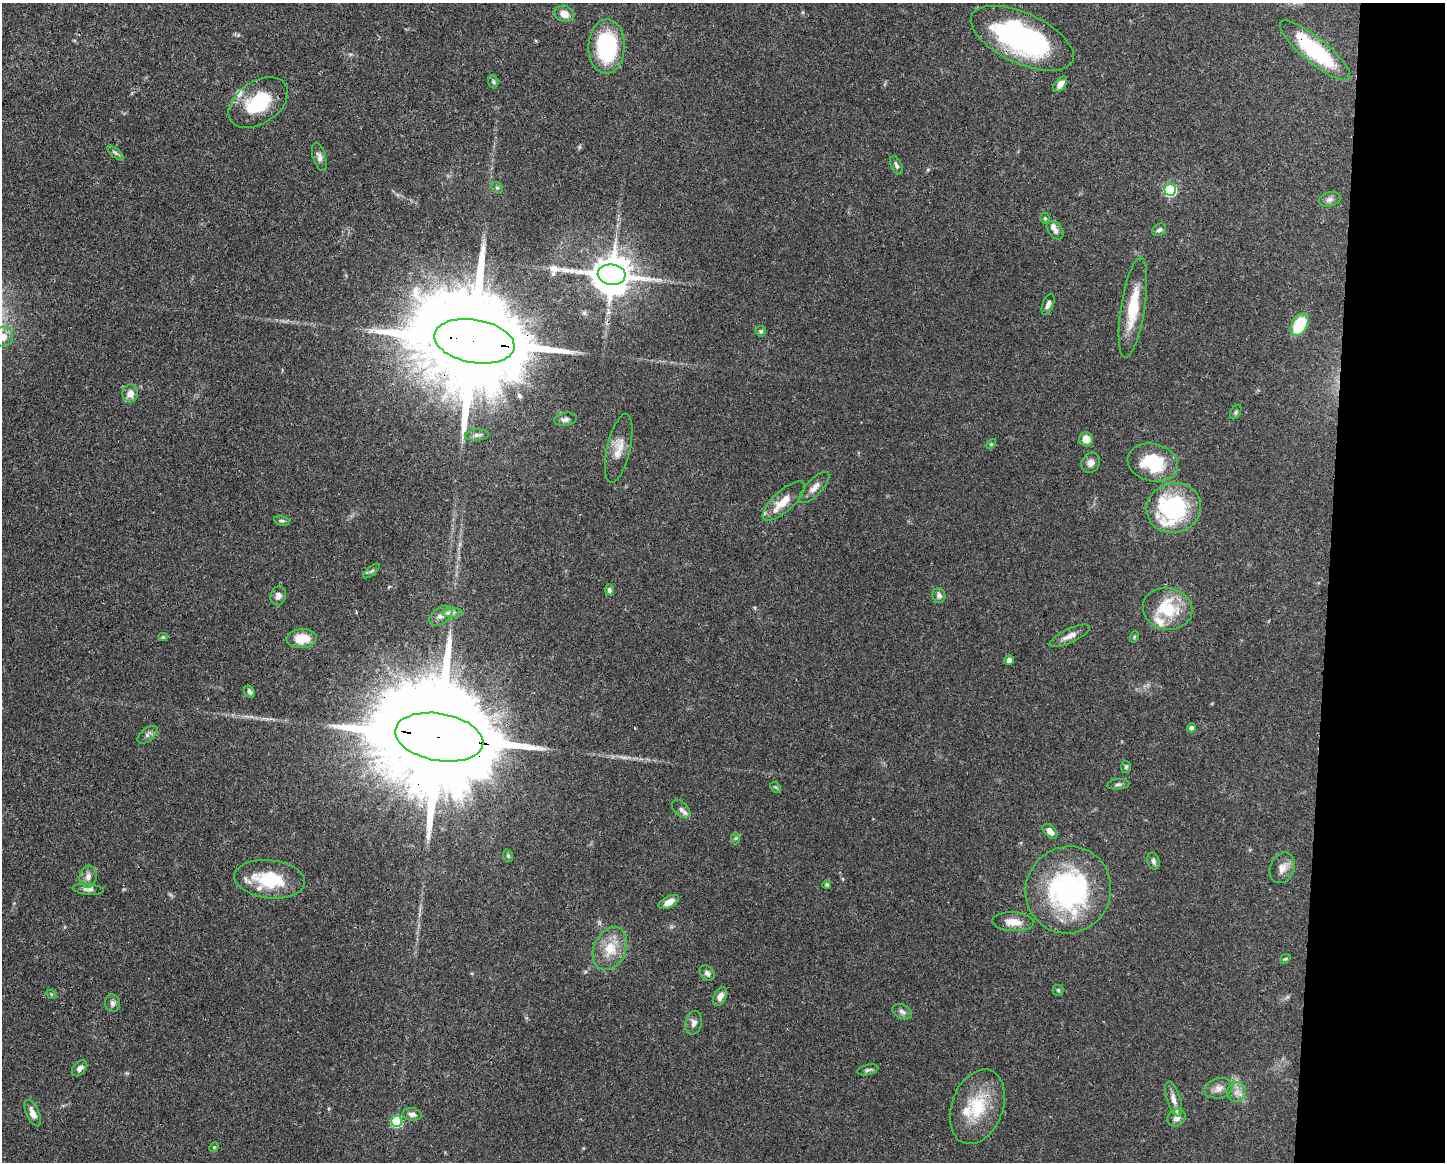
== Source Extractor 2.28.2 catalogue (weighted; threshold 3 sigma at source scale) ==
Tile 9 of 3 x 4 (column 3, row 3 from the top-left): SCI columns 3001-4443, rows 1166-2325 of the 4668 x 4652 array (HDU 1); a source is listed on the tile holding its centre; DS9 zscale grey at full resolution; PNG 1447 x 1164 px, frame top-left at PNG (2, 3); each listed source drawn as its Kron ellipse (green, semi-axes under 4 px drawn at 4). Shown black and unused: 8% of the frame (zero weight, under 3 of 4 exposures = <1% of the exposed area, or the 3 px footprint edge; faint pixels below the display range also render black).
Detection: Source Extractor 2.28.2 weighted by HDU 2 'WHT'; one run over the whole footprint, this tile lists its part. Background 0.0443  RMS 0.0029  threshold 0.0129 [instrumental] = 3 sigma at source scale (4.5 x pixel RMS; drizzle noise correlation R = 1.50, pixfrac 1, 0.05/0.05 arcsec/px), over >= 5 px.
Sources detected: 100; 2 cosmic-ray / hot-pixel residue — neither listed nor drawn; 10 inside a brighter listed object's ellipse — not listed separately; the other 88 listed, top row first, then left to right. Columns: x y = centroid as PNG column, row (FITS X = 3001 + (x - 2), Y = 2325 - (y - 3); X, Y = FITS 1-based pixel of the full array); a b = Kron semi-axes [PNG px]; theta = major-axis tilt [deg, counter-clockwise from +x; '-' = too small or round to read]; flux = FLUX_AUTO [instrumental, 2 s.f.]
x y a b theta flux
564 14 10 8 -23 3
1022 38 55 25 -25 56
607 46 27 18 89 26
1315 50 44 12 -40 27
493 82 7 5 -69 0.53
1060 84 9 5 53 2
258 103 33 21 34 15
115 153 10 3 -40 0.59
319 157 14 6 -73 1.3
896 165 10 5 -63 0.69
497 188 6 5 - 0.48
1170 190 6 6 - 34
1330 199 11 7 14 1.1
1045 218 5 4 - 0.47
1055 230 10 7 -50 1.2
1159 230 7 5 32 0.84
612 275 14 10 -6 1000
1048 304 11 5 70 1.2
1133 308 50 12 81 11
1299 325 12 8 61 13
761 331 5 5 - 0.46
3 337 10 10 - 3.4
474 341 40 21 -10 11000
130 394 9 8 - 2.3
1236 412 8 5 60 0.5
565 419 11 6 9 1.1
477 435 12 5 3 1.1
1086 439 7 7 - 3
991 444 6 4 45 0.31
619 448 35 11 77 4.4
1091 463 10 9 - 1.5
1153 463 25 18 -12 15
814 487 20 8 47 2.2
784 501 27 10 42 5
1174 508 27 25 15 30
282 521 8 4 -12 0.56
372 571 10 3 40 0.45
609 590 5 4 - 0.66
939 595 7 6 - 1.1
278 596 10 7 75 1.3
1168 609 25 21 -12 14
452 613 10 5 3 1
441 616 13 8 34 1.8
1070 636 22 7 25 2.4
163 637 5 4 - 0.34
1134 637 6 3 72 0.34
302 639 15 9 3 5.5
1009 660 5 4 - 1.9
250 692 7 4 -57 0.8
1192 728 4 4 - 1.2
147 735 12 6 38 1
439 737 44 23 -10 13000
1126 767 6 5 - 0.44
1118 784 11 5 6 0.72
775 787 6 4 -43 0.39
681 809 11 7 -45 1.3
1050 831 9 5 -44 1.9
736 838 6 4 89 0.44
508 856 6 5 - 0.4
1153 861 8 6 -71 0.78
1282 868 16 11 66 2.5
88 877 11 8 76 1.8
270 879 35 19 -6 14
827 884 4 4 - 0.6
88 889 15 5 -5 1.1
1068 890 44 42 59 54
669 902 11 5 26 2.3
1013 922 21 9 -3 3.8
610 949 22 16 66 6.6
1285 959 5 4 - 0.37
707 973 8 6 -48 1.1
1058 990 5 5 - 0.44
51 994 5 3 - 0.26
720 997 10 6 62 1.7
112 1003 8 7 - 0.97
902 1012 10 7 -26 1.1
694 1023 12 8 76 1.5
80 1068 9 6 48 1.1
868 1070 11 5 13 0.74
1219 1088 14 10 12 2
1236 1092 10 9 - 1.9
1173 1099 18 7 -73 2
977 1107 38 25 69 14
33 1113 14 6 -66 2.5
412 1114 9 6 -7 1.3
1176 1118 9 8 - 1.7
397 1121 5 5 - 19
214 1147 5 4 - 0.36
Overlapping masked pixels (flux is a lower limit): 7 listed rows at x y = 1022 38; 1315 50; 612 275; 474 341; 439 737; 977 1107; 397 1121
Isophote crosses this tile's border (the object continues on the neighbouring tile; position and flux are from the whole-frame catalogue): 2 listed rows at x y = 1315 50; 3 337